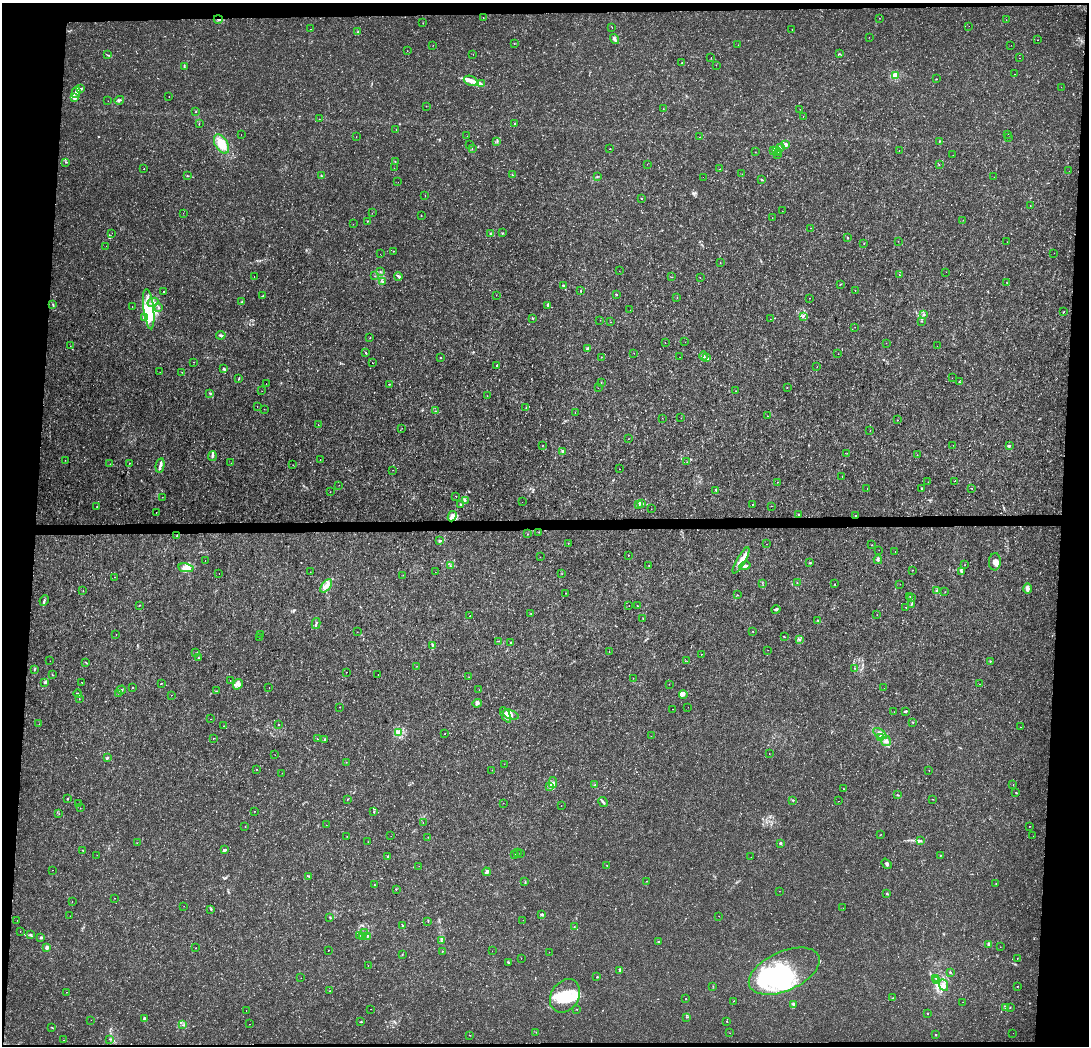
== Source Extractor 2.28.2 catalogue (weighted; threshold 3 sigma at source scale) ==
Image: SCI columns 1-4346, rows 214-4388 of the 4354 x 4600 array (HDU 1 of 3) = the unmasked area's bounding box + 8 px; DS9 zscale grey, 4 x 4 block average (1 PNG px = mean of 4 x 4 image px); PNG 1091 x 1048 px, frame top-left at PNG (2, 3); each listed source drawn as its Kron ellipse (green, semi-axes under 4 px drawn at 4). Shown black and unused: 8% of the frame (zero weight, under 3 of 4 exposures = <1% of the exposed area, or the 3 px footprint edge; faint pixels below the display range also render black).
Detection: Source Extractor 2.28.2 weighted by HDU 2 'WHT'. Background 0.00278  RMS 9.9e-04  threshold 0.00445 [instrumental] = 3 sigma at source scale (4.5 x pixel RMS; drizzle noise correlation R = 1.50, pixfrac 1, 0.0396/0.0396 arcsec/px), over >= 5 px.
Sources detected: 571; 2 too faint to see at this stretch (4 x 4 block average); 9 inside a brighter object's white glare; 5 cosmic-ray / hot-pixel residue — neither listed nor drawn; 7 coinciding with a brighter row at this scale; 40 inside a brighter listed object's ellipse — not listed separately; of the other 508, all 500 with FLUX_AUTO >= 0.0865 (the completeness limit of this list) listed and drawn (8 fainter detections not listed), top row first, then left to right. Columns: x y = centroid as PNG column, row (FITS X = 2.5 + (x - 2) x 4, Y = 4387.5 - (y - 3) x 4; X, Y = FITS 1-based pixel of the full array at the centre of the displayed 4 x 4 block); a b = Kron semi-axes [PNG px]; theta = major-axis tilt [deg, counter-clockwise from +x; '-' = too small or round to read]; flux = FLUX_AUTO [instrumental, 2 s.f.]
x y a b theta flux
483 17 2 2 - 0.22
879 18 2 2 - 0.13
218 19 4 2 - 0.81
1006 20 2 2 - 0.1
423 23 2 2 - 0.2
969 26 2 2 - 0.095
612 27 2 2 - 0.17
310 29 2 2 - 0.13
792 29 2 2 - 0.21
358 32 2 2 - 0.51
869 37 2 2 - 0.13
614 39 5 3 - 1.9
1037 40 2 2 - 0.15
514 43 2 2 - 0.19
433 45 2 2 - 0.18
738 45 2 2 - 0.21
1011 45 2 2 - 0.1
407 51 2 2 - 0.092
473 54 2 2 - 0.12
839 54 3 2 - 0.58
108 55 2 2 - 0.3
711 57 2 2 - 0.18
1019 58 2 2 - 0.14
682 63 2 2 - 0.21
716 65 2 2 - 0.095
184 66 4 2 - 0.59
1014 74 2 2 - 0.17
895 75 2 2 - 23
936 79 2 2 - 0.23
471 81 7 4 -22 3.1
481 84 2 2 - 0.32
1061 87 2 2 - 0.11
80 89 4 2 - 0.77
76 92 6 4 76 2.5
169 97 2 2 - 0.28
75 98 3 2 - 1.4
119 100 5 2 - 1.1
108 101 2 2 - 0.13
426 106 2 2 - 0.17
663 109 2 2 - 0.16
800 109 2 2 - 0.091
196 111 2 2 - 0.29
803 116 2 2 - 0.16
319 119 2 2 - 0.28
199 123 2 2 - 0.12
515 123 2 2 - 0.23
396 129 2 2 - 0.3
1007 134 2 2 - 0.15
241 135 2 2 - 0.23
467 136 2 2 - 0.11
356 137 2 2 - 0.12
700 137 2 2 - 0.22
1008 138 2 2 - 0.13
497 141 2 2 - 0.24
939 141 2 2 - 0.33
221 144 10 6 -58 11
470 145 2 2 - 0.14
786 145 2 2 - 3.8
780 148 2 2 - 0.29
472 149 2 2 - 0.19
610 149 2 2 - 0.16
774 150 4 2 - 1.3
776 151 2 2 - 0.52
899 151 2 2 - 0.11
755 152 2 2 - 0.13
779 152 2 2 - 0.21
778 155 2 2 - 0.23
953 155 2 2 - 0.2
395 161 2 2 - 0.2
66 162 3 2 - 0.48
647 164 2 2 - 0.12
939 164 2 2 - 0.24
394 168 2 2 - 0.1
144 169 2 2 - 0.18
720 169 3 2 - 0.34
1069 171 2 2 - 0.11
742 174 2 2 - 0.11
187 175 2 2 - 0.19
512 175 4 2 - 0.44
321 176 2 2 - 0.72
597 177 2 2 - 0.26
703 177 2 2 - 0.15
994 177 2 2 - 0.13
762 180 3 2 - 0.43
398 182 2 2 - 0.11
425 196 2 2 - 0.098
641 199 2 2 - 0.19
1030 205 2 2 - 0.38
782 211 2 2 - 0.12
183 213 2 2 - 0.17
372 213 2 2 - 0.16
421 215 2 2 - 0.13
772 218 2 2 - 0.091
963 220 2 2 - 0.11
367 221 2 2 - 0.26
353 224 2 2 - 0.099
811 228 2 2 - 0.47
112 233 2 2 - 0.15
503 233 2 2 - 0.16
491 234 2 2 - 0.25
847 237 2 2 - 0.57
898 241 2 2 - 0.15
1007 242 2 2 - 0.55
864 243 2 2 - 0.23
106 246 2 2 - 0.14
393 251 2 2 - 0.22
1054 253 2 2 - 0.18
380 254 2 2 - 0.14
720 262 2 2 - 0.22
619 271 2 2 - 0.19
380 272 2 2 - 0.33
946 272 2 2 - 0.094
899 275 2 2 - 0.77
375 276 2 2 - 0.13
398 276 4 2 - 1.6
254 277 2 2 - 0.12
672 277 2 2 - 0.13
700 277 2 2 - 0.34
382 282 2 2 - 0.33
1007 283 2 2 - 0.34
841 284 3 2 - 0.31
563 285 2 2 - 0.62
855 290 2 2 - 0.2
164 291 2 2 - 0.29
581 291 2 2 - 0.35
616 294 2 2 - 0.42
496 295 2 2 - 0.17
263 296 3 2 - 0.41
677 298 2 2 - 0.21
810 298 2 2 - 0.15
153 302 5 4 - 2
242 302 2 2 - 0.55
53 304 3 2 - 0.52
547 305 3 2 - 0.73
132 307 2 2 - 0.18
158 308 2 2 - 0.49
149 309 20 5 -83 12
630 310 2 2 - 0.1
1064 312 3 2 - 0.25
923 315 3 2 - 0.38
803 316 2 2 - 0.22
145 318 4 2 - 0.83
532 318 2 2 - 0.52
770 319 2 2 - 0.13
600 320 2 2 - 0.095
922 321 2 2 - 0.4
611 322 2 2 - 0.094
855 327 2 2 - 0.093
221 335 5 2 - 0.81
370 338 2 2 - 0.26
665 342 2 2 - 0.16
685 342 2 2 - 0.37
886 343 2 2 - 0.15
70 346 2 2 - 0.15
937 346 2 2 - 0.099
588 349 3 3 - 0.8
366 353 3 2 - 0.46
634 353 2 2 - 0.18
838 354 2 2 - 0.12
704 356 5 3 - 1.3
601 357 2 2 - 0.21
680 357 2 2 - 0.15
441 358 2 2 - 0.26
707 358 3 2 - 0.55
193 362 2 2 - 0.22
372 363 2 2 - 0.55
497 365 2 2 - 0.68
817 367 2 2 - 0.14
224 369 2 2 - 1.6
160 372 2 2 - 0.13
182 372 2 2 - 0.16
952 378 2 2 - 0.094
239 379 3 2 - 0.46
959 381 2 2 - 0.68
601 382 2 2 - 0.31
266 384 2 2 - 0.11
389 384 2 2 - 0.35
787 387 2 2 - 0.15
598 388 2 2 - 0.091
262 391 2 2 - 0.098
736 391 2 2 - 0.26
210 394 3 2 - 0.42
487 396 2 2 - 0.11
257 406 2 2 - 0.17
526 407 2 2 - 0.3
264 409 2 2 - 0.11
435 411 2 2 - 0.24
575 413 2 2 - 0.2
768 416 2 2 - 0.12
662 418 2 2 - 0.12
681 418 2 2 - 0.13
898 420 2 2 - 0.12
318 425 2 2 - 0.16
402 428 2 2 - 0.16
870 430 2 2 - 0.29
628 439 2 2 - 0.13
953 445 2 2 - 0.087
542 446 2 2 - 0.17
1009 446 4 2 - 0.75
563 451 3 3 - 1.2
847 453 2 2 - 0.15
917 455 2 2 - 0.12
212 456 5 2 - 0.8
65 460 2 2 - 0.13
320 460 2 2 - 0.26
687 462 2 2 - 0.19
129 463 2 2 - 0.15
231 463 2 2 - 0.14
110 464 2 2 - 0.14
160 465 7 2 78 1.5
293 465 2 2 - 0.15
619 469 2 2 - 0.19
393 470 2 2 - 0.22
842 476 2 2 - 0.22
954 481 2 2 - 0.29
777 482 2 2 - 0.35
928 482 2 2 - 0.12
339 485 2 2 - 0.12
867 488 2 2 - 0.33
922 488 2 2 - 1.8
972 488 2 2 - 0.42
716 490 2 2 - 0.49
330 492 2 2 - 0.12
456 496 2 2 - 0.18
162 497 2 2 - 0.12
465 500 2 2 - 0.55
522 502 2 2 - 0.13
641 503 3 2 - 0.67
639 504 3 2 - 0.51
752 504 2 2 - 0.25
461 505 3 2 - 0.67
97 506 2 2 - 0.19
772 506 2 2 - 0.19
651 509 2 2 - 0.11
156 513 2 2 - 0.12
798 514 2 2 - 0.45
856 515 2 2 - 0.36
452 516 5 4 - 3.3
539 532 2 2 - 0.12
528 534 2 2 - 0.23
177 536 2 2 - 0.31
439 541 3 2 - 0.55
568 543 2 2 - 0.23
766 544 2 2 - 0.12
872 545 2 2 - 0.18
879 550 2 2 - 0.13
895 551 2 2 - 0.13
628 555 2 2 - 0.32
540 557 2 2 - 0.15
741 560 15 4 60 4.6
878 560 4 2 - 0.74
205 561 2 2 - 0.28
995 562 8 6 87 3.5
810 563 2 2 - 0.43
649 565 2 2 - 0.24
965 565 2 2 - 0.11
450 566 3 2 - 0.58
745 566 5 2 - 1.4
186 568 7 4 -10 3.7
912 570 2 2 - 0.18
961 571 3 3 - 0.78
310 572 2 2 - 0.1
435 572 2 2 - 0.3
219 573 2 2 - 0.18
562 574 2 2 - 0.14
403 575 2 2 - 0.12
115 577 2 2 - 0.15
762 583 2 2 - 0.15
797 583 3 2 - 0.21
834 584 2 2 - 0.15
900 584 2 2 - 0.15
326 586 8 3 52 4.3
1027 589 5 3 - 2.8
83 591 2 2 - 0.17
936 591 3 2 - 0.54
945 592 2 2 - 0.17
566 593 2 2 - 0.18
737 595 2 2 - 0.25
910 596 2 2 - 0.19
912 598 2 2 - 0.19
44 600 5 2 - 0.79
911 604 2 2 - 0.38
140 605 2 2 - 0.19
629 606 2 2 - 0.092
638 606 3 2 - 0.4
906 607 3 2 - 0.2
776 609 4 2 - 0.78
531 614 2 2 - 0.16
877 615 2 2 - 0.17
470 616 2 2 - 0.25
643 619 3 2 - 0.22
818 620 2 2 - 0.42
316 624 5 2 - 0.91
753 631 2 2 - 0.19
357 632 2 2 - 0.19
116 634 2 2 - 0.16
260 634 2 2 - 0.12
259 637 2 2 - 0.098
784 637 3 2 - 0.31
799 640 2 2 - 0.22
499 641 2 2 - 0.28
511 643 2 2 - 0.28
432 645 2 2 - 0.31
768 650 2 2 - 0.092
609 652 2 2 - 0.19
196 653 2 2 - 0.16
701 654 2 2 - 0.24
198 658 2 2 - 0.47
50 661 2 2 - 0.13
687 661 2 2 - 0.16
990 661 2 2 - 0.36
86 662 3 2 - 0.38
417 666 2 2 - 0.12
855 668 2 2 - 0.28
34 670 2 2 - 0.3
346 672 2 2 - 0.47
378 674 2 2 - 0.11
52 675 2 2 - 0.29
469 677 2 2 - 0.14
633 678 2 2 - 0.17
230 680 2 2 - 0.2
45 682 3 3 - 0.94
82 682 2 2 - 0.15
161 683 3 2 - 0.25
238 684 5 4 - 2.1
669 684 2 2 - 0.24
979 684 2 2 - 0.12
269 687 2 2 - 0.17
133 688 2 2 - 0.31
884 688 2 2 - 0.097
121 690 4 2 - 0.74
479 690 2 2 - 0.094
217 691 2 2 - 0.32
118 693 2 2 - 0.097
78 694 4 2 - 0.87
171 695 2 2 - 0.11
683 695 4 2 - 0.57
79 699 2 2 - 0.3
477 703 5 3 - 1.5
340 707 2 2 - 0.16
688 707 2 2 - 0.17
672 709 2 2 - 0.22
905 711 4 2 - 0.8
894 712 2 2 - 0.15
510 714 9 3 -19 2.7
506 715 8 4 -60 2.8
210 719 2 2 - 0.2
912 722 2 2 - 0.3
39 724 2 2 - 0.37
278 725 2 2 - 0.31
223 726 2 2 - 0.16
1020 727 2 2 - 0.097
399 732 2 2 - 32
445 734 2 2 - 0.42
880 734 8 3 -35 2.5
651 736 2 2 - 0.11
213 738 2 2 - 0.16
880 738 3 2 - 0.64
317 739 3 2 - 0.22
325 739 2 2 - 0.43
886 741 5 4 - 2.1
769 754 2 2 - 0.12
275 755 2 2 - 0.12
107 758 4 2 - 0.67
346 762 2 2 - 0.093
504 764 2 2 - 0.15
256 769 2 2 - 0.16
492 770 2 2 - 0.14
929 771 2 2 - 0.11
282 773 2 2 - 0.12
553 783 5 3 - 1.8
595 785 3 2 - 0.48
1013 785 2 2 - 0.38
550 787 3 2 - 0.75
844 789 2 2 - 0.17
1016 792 2 2 - 0.21
897 795 2 2 - 0.49
67 799 2 2 - 0.6
348 799 2 2 - 0.39
932 799 2 2 - 0.21
793 800 2 2 - 0.55
838 801 2 2 - 0.12
603 802 5 2 - 0.97
503 803 2 2 - 0.14
78 804 2 2 - 0.13
561 806 2 2 - 0.13
80 808 2 2 - 0.12
255 811 2 2 - 0.22
373 812 2 2 - 0.21
59 814 2 2 - 0.14
423 822 2 2 - 0.1
326 825 2 2 - 0.37
1030 826 2 2 - 0.51
245 827 2 2 - 0.17
881 834 2 2 - 0.16
347 836 2 2 - 0.13
391 836 2 2 - 0.13
1033 836 2 2 - 0.15
428 837 2 2 - 0.25
920 841 2 2 - 0.27
368 842 2 2 - 0.089
137 843 2 2 - 0.48
780 843 2 2 - 1.3
82 850 2 2 - 0.2
224 850 2 2 - 2.1
518 853 2 2 - 0.36
521 853 2 2 - 0.2
97 855 2 2 - 0.099
514 855 2 2 - 0.44
940 856 3 2 - 0.25
387 857 2 2 - 0.29
751 857 2 2 - 0.097
886 864 6 2 -52 0.8
607 865 2 2 - 0.22
419 866 2 2 - 0.22
52 870 2 2 - 0.27
487 872 4 2 - 2.6
309 876 3 2 - 0.56
646 881 2 2 - 0.17
525 882 3 2 - 0.46
374 884 2 2 - 0.22
996 884 2 2 - 0.23
396 889 2 2 - 0.27
779 891 2 2 - 0.094
887 894 3 2 - 0.53
114 898 2 2 - 0.24
72 901 2 2 - 0.09
184 906 2 2 - 0.13
843 908 2 2 - 0.091
211 909 2 2 - 0.31
542 914 4 3 - 0.74
70 916 2 2 - 0.12
719 916 2 2 - 0.1
329 917 2 2 - 0.24
17 920 2 2 - 0.1
523 920 2 2 - 0.12
428 921 3 2 - 0.35
402 925 3 2 - 0.55
574 927 2 2 - 0.23
20 931 2 2 - 0.12
365 933 2 2 - 0.35
31 935 2 2 - 0.76
359 935 2 2 - 0.39
367 936 2 2 - 0.52
363 937 2 2 - 0.39
41 938 3 2 - 1.5
441 941 3 2 - 0.55
659 942 3 2 - 0.49
989 945 3 2 - 1.1
1000 947 2 2 - 0.096
46 948 3 2 - 1.7
196 948 2 2 - 0.18
328 950 2 2 - 0.83
442 951 2 2 - 0.28
492 951 2 2 - 0.088
549 952 2 2 - 0.092
402 954 2 2 - 0.2
521 958 2 2 - 0.18
1017 959 2 2 - 0.24
508 962 3 2 - 0.45
368 965 2 2 - 0.12
620 970 2 2 - 0.61
784 971 38 19 24 46
950 972 2 2 - 0.53
597 977 2 2 - 0.35
301 978 2 2 - 0.12
936 979 2 2 - 0.28
936 981 2 2 - 0.14
944 985 6 4 -65 2.8
713 986 2 2 - 0.17
1018 986 2 2 - 0.26
330 991 2 2 - 0.52
66 992 2 2 - 0.12
565 996 18 13 57 19
893 998 2 2 - 0.35
686 999 2 2 - 0.22
733 1001 2 2 - 0.11
963 1002 2 2 - 0.086
793 1004 4 2 - 0.83
1005 1007 3 2 - 0.5
1010 1008 2 2 - 0.24
371 1009 2 2 - 0.2
577 1009 2 2 - 0.14
246 1011 2 2 - 0.11
927 1014 2 2 - 0.31
686 1017 2 2 - 0.2
144 1018 4 2 - 0.99
91 1020 2 2 - 0.28
727 1021 2 2 - 0.86
361 1022 2 2 - 0.39
249 1024 2 2 - 0.15
183 1025 2 2 - 0.16
52 1027 2 2 - 0.27
536 1032 2 2 - 0.21
730 1033 2 2 - 0.094
1013 1033 2 2 - 0.16
470 1035 3 2 - 0.22
936 1035 3 2 - 0.31
110 1039 2 2 - 0.16
64 1040 2 2 - 0.11
Overlapping masked pixels (flux is a lower limit): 2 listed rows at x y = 218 19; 856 515
Diffuse or blended objects may show on this block-average render without a row.